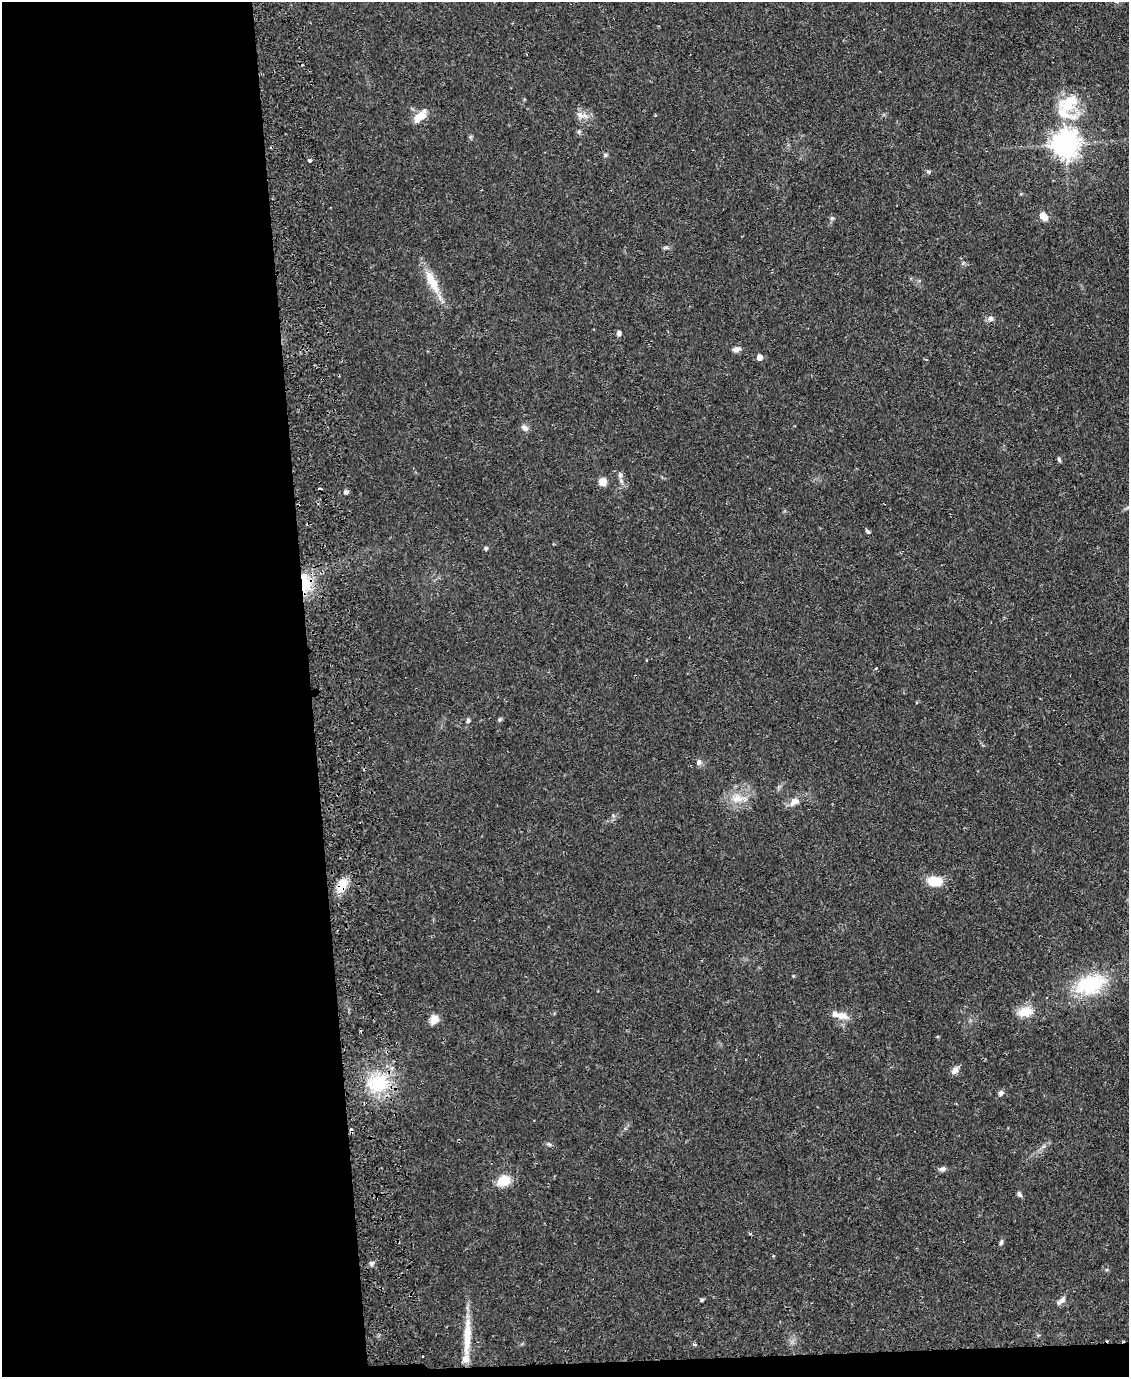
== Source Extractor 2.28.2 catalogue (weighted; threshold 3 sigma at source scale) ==
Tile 9 of 4 x 3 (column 1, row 3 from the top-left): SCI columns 57-1183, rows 135-1509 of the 4619 x 4496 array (HDU 1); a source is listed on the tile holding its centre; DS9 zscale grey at full resolution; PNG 1131 x 1379 px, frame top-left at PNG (2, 2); no overlay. Shown black and unused: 28% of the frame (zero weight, under 2 of 3 exposures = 3% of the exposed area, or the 3 px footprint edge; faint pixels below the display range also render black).
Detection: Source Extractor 2.28.2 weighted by HDU 2 'WHT'; one run over the whole footprint, this tile lists its part. Background 0.0815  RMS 0.0057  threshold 0.0255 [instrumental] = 3 sigma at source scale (4.5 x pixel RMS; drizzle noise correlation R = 1.50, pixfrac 1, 0.05/0.05 arcsec/px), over >= 5 px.
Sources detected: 56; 6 cosmic-ray / hot-pixel residue — not listed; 4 inside a brighter listed object's ellipse — not listed separately; the other 46 listed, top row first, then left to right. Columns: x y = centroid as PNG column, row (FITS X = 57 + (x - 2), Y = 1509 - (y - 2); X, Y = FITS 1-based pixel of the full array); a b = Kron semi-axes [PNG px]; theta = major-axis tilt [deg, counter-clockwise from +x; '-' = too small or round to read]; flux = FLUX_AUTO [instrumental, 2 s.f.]
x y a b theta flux
1064 113 44 20 -31 21
580 115 12 8 -35 3.4
420 116 16 8 43 7.9
579 131 6 5 - 0.98
1065 144 8 8 - 630
605 155 6 4 90 0.83
309 160 3 3 - 2.6
928 172 6 5 - 0.9
1044 216 10 7 -47 4.4
666 248 7 4 0 0.99
433 284 28 12 -66 12
990 319 8 6 43 1.8
619 333 6 5 - 1.5
736 349 10 6 13 2.4
759 357 5 4 - 4.5
525 428 10 6 -39 1.9
1059 459 7 4 -64 0.91
620 475 7 6 - 1.6
602 482 7 7 - 5.4
346 492 4 4 - 1.9
868 531 6 4 -42 1.1
486 548 4 4 - 1.1
304 585 26 13 80 17
468 720 6 5 - 1.1
699 762 8 7 - 1.7
738 798 25 10 -2 8.1
794 801 15 9 35 4.2
934 881 15 10 -4 12
342 886 16 10 71 9.5
1090 984 43 24 20 34
1025 1012 21 12 15 8.4
841 1015 16 9 -12 5.6
434 1019 11 9 58 4.9
955 1070 12 7 49 2.4
378 1083 30 23 14 28
1001 1093 6 5 - 1.9
549 1144 7 4 -18 0.92
943 1169 9 6 6 1.7
504 1180 11 9 17 13
1019 1194 8 5 -61 1.2
1001 1242 8 4 69 1.1
372 1263 6 5 - 1.3
1062 1299 11 6 53 2.4
701 1300 5 3 - 0.64
467 1336 51 8 87 14
694 1344 5 4 - 1
Overlapping masked pixels (flux is a lower limit): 2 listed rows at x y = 304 585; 342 886
Unlisted compact peaks at least as high as the median listed source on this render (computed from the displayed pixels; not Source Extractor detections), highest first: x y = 832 218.